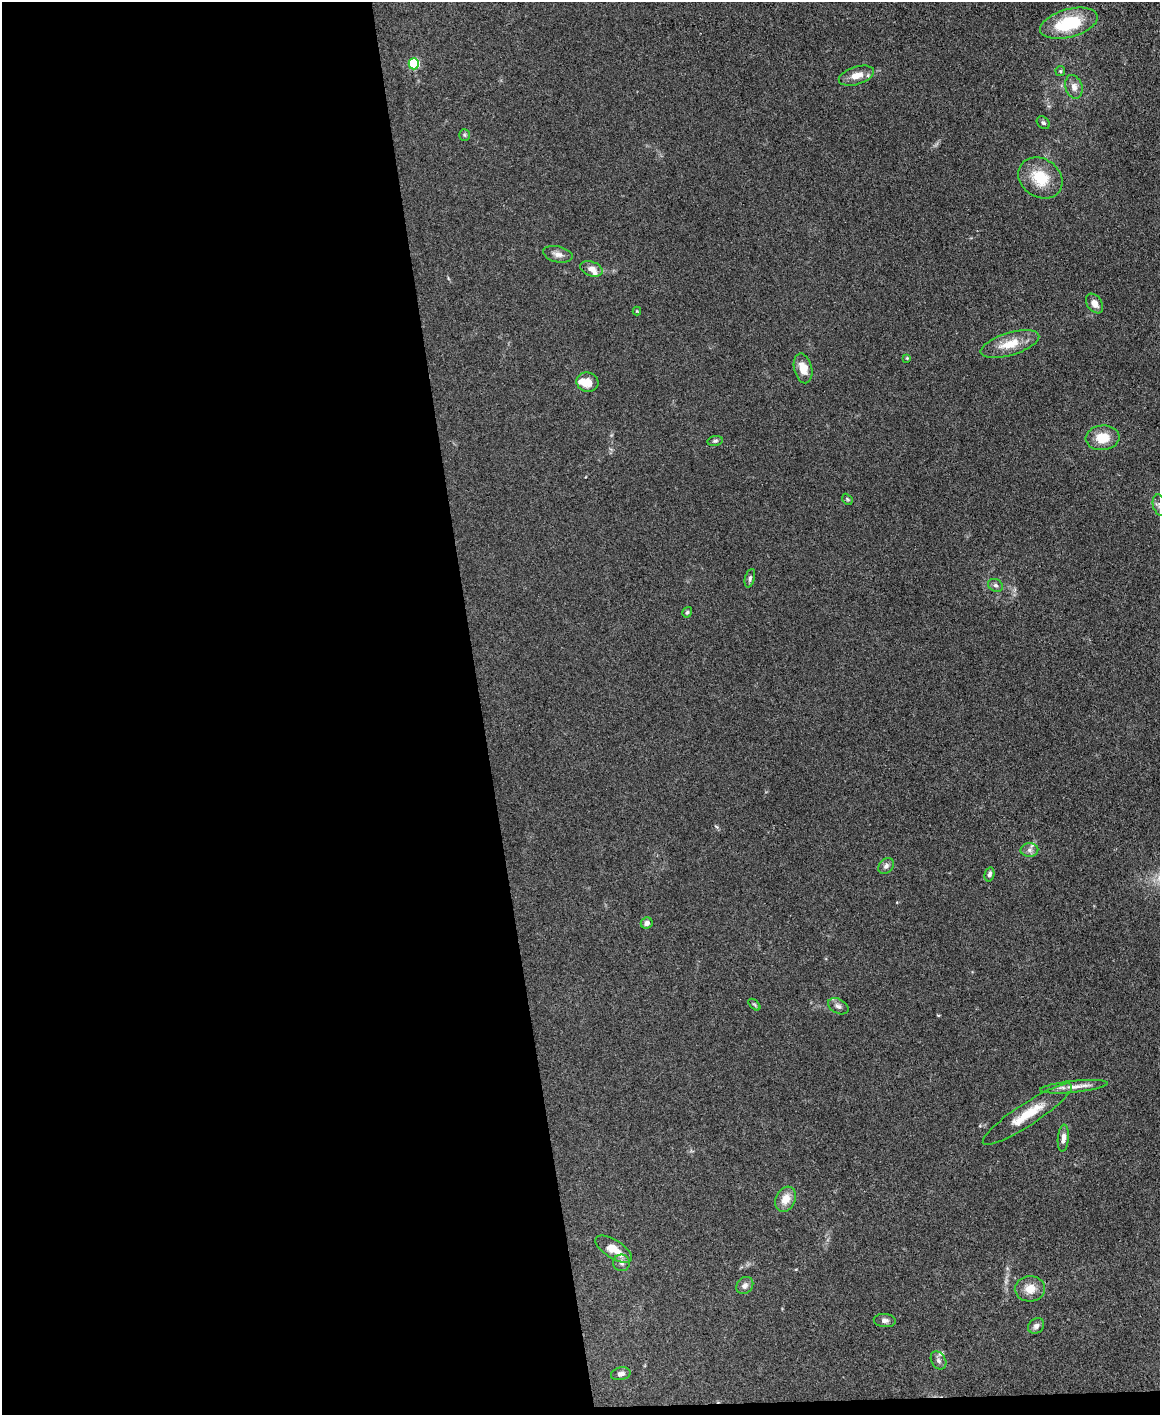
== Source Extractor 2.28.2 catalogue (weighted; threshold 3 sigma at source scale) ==
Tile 9 of 4 x 3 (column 1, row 3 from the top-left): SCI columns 1-1158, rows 244-1656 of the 4631 x 4616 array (HDU 1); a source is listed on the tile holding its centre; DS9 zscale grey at full resolution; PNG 1162 x 1417 px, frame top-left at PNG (2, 2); each listed source drawn as its Kron ellipse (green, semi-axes under 4 px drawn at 4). Shown black and unused: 42% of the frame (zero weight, under 3 of 4 exposures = <1% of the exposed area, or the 3 px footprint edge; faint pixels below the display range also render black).
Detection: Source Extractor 2.28.2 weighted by HDU 2 'WHT'; one run over the whole footprint, this tile lists its part. Background 0.133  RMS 0.0076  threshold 0.0342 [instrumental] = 3 sigma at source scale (4.5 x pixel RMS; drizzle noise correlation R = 1.50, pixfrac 1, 0.05/0.05 arcsec/px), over >= 5 px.
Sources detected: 45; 4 inside a brighter listed object's ellipse — not listed separately; the other 41 listed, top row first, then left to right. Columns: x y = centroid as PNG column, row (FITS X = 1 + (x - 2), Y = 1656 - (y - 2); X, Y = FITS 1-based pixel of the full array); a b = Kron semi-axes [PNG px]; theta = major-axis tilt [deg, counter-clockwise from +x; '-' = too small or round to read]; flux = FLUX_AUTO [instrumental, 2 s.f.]
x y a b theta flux
1069 23 29 14 15 39
414 64 5 5 - 55
1060 71 5 5 - 0.87
856 76 18 9 17 8.6
1074 87 12 8 -72 4.6
1043 123 7 5 -43 1.6
464 135 6 5 - 1.1
1040 178 23 19 -35 23
558 254 15 8 -13 4.1
591 269 12 7 -20 5
1095 303 11 7 -55 5.7
637 311 4 4 - 0.62
1010 344 30 11 17 15
907 358 4 4 - 0.64
803 368 15 9 -76 9.5
587 382 11 9 -16 9.2
1103 438 17 12 5 14
715 441 8 5 10 1.5
847 499 6 4 -47 1.2
1159 505 10 6 -76 3
750 578 9 5 74 1.8
995 585 8 6 -28 1.9
687 612 5 4 - 1.2
1029 850 9 6 1 2.8
886 866 9 6 46 2.6
989 874 7 5 76 2.1
647 923 6 5 - 3
754 1005 7 4 -44 1.1
838 1006 11 7 -29 3
1074 1087 34 6 6 7.7
1027 1114 53 11 33 22
1063 1138 13 5 85 4
786 1199 13 9 62 9.4
614 1249 21 9 -32 12
622 1263 8 8 - 2.8
745 1286 9 7 46 3.2
1030 1289 15 13 5 9.1
885 1320 11 6 -4 2.7
1036 1326 8 7 - 3.1
938 1360 10 7 -58 2.6
621 1374 10 6 11 2.8
Isophote crosses this tile's border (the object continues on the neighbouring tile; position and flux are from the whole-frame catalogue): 1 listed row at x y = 1159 505